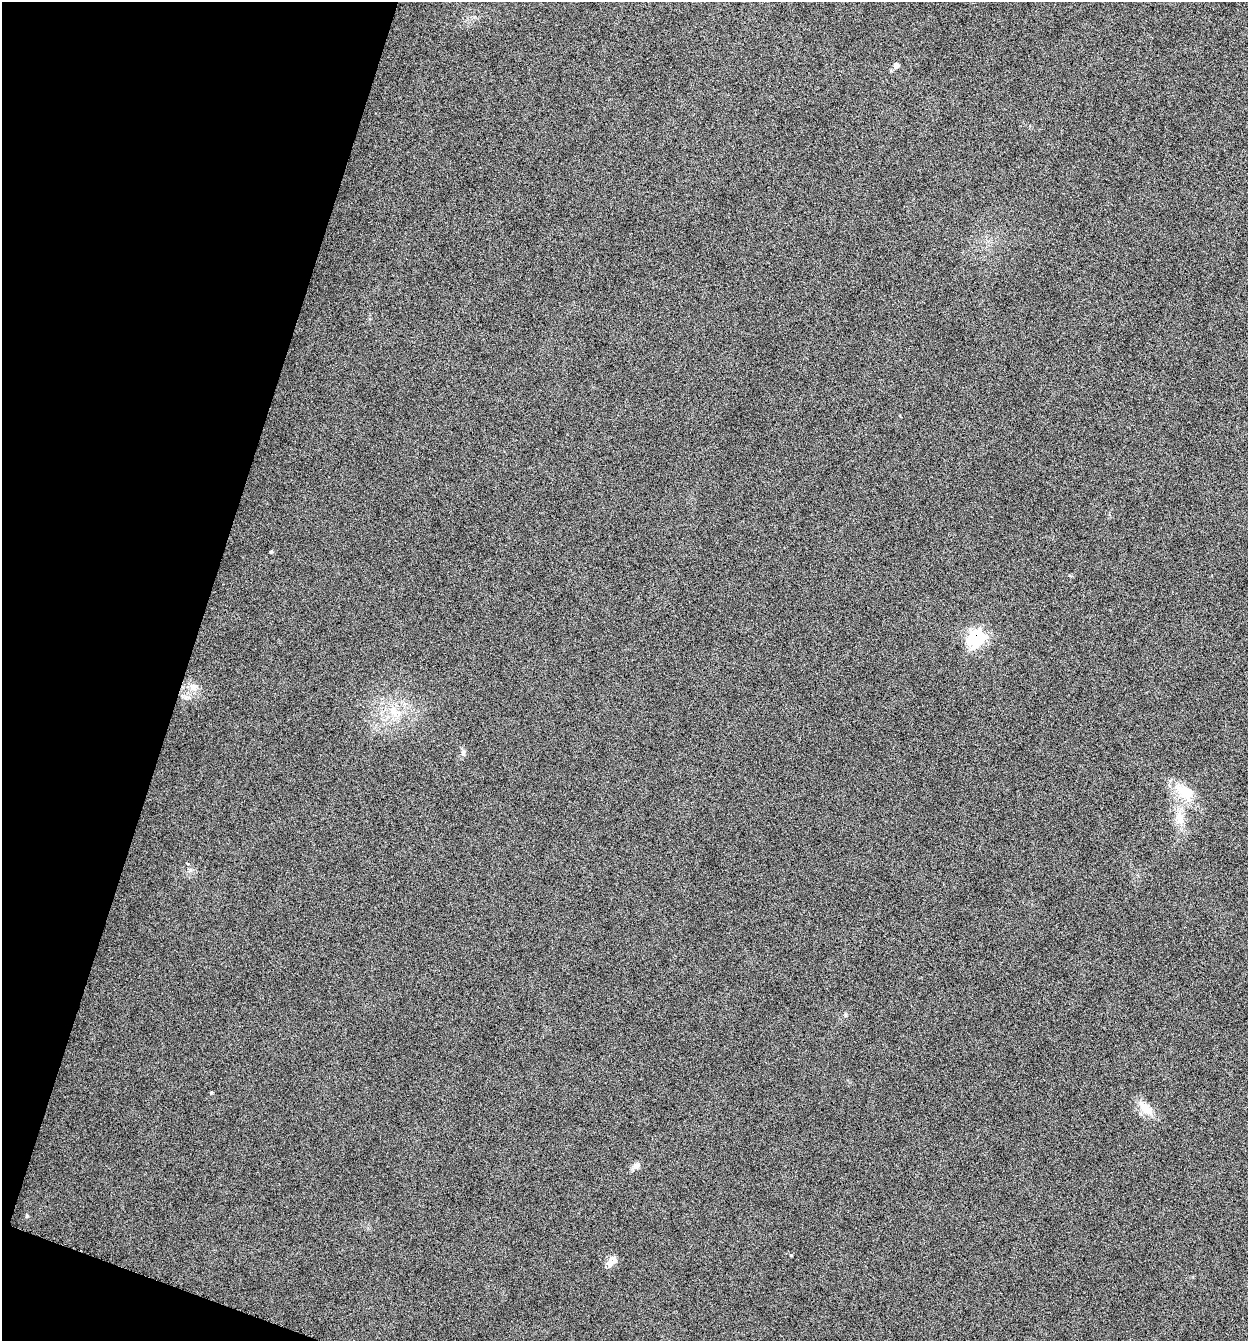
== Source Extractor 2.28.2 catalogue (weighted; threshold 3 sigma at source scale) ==
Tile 9 of 4 x 4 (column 1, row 3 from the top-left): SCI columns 137-1382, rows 1350-2688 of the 5386 x 5373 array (HDU 1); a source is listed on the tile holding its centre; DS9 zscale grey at full resolution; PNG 1250 x 1343 px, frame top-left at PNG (2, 2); no overlay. Shown black and unused: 16% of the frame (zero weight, under 12 of 24 exposures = <1% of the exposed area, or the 3 px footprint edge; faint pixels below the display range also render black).
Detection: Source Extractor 2.28.2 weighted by HDU 2 'WHT'; one run over the whole footprint, this tile lists its part. Background -0.545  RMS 0.04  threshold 0.163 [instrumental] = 3 sigma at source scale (4.09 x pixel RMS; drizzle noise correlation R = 1.36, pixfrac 0.8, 0.05/0.05 arcsec/px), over >= 5 px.
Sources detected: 15; all 15 listed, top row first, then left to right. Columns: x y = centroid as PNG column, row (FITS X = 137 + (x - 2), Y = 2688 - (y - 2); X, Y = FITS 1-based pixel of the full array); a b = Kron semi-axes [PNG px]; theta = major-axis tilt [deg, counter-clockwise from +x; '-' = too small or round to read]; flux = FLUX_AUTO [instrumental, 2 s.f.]
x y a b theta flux
896 65 7 6 - 15
271 552 4 3 - 4.4
977 638 9 8 - 420
969 643 8 5 -70 25
193 687 11 9 -40 26
393 711 11 10 - 37
463 753 7 6 - 8.9
1185 792 29 17 -43 89
1180 818 15 8 -81 34
211 1093 3 3 - 4.3
1145 1108 19 10 -43 54
636 1165 10 6 32 14
27 1216 6 3 70 4
791 1255 4 3 - 3.3
612 1261 10 8 47 44
Unlisted compact peaks at least as high as the median listed source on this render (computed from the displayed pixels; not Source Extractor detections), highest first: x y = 845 1015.